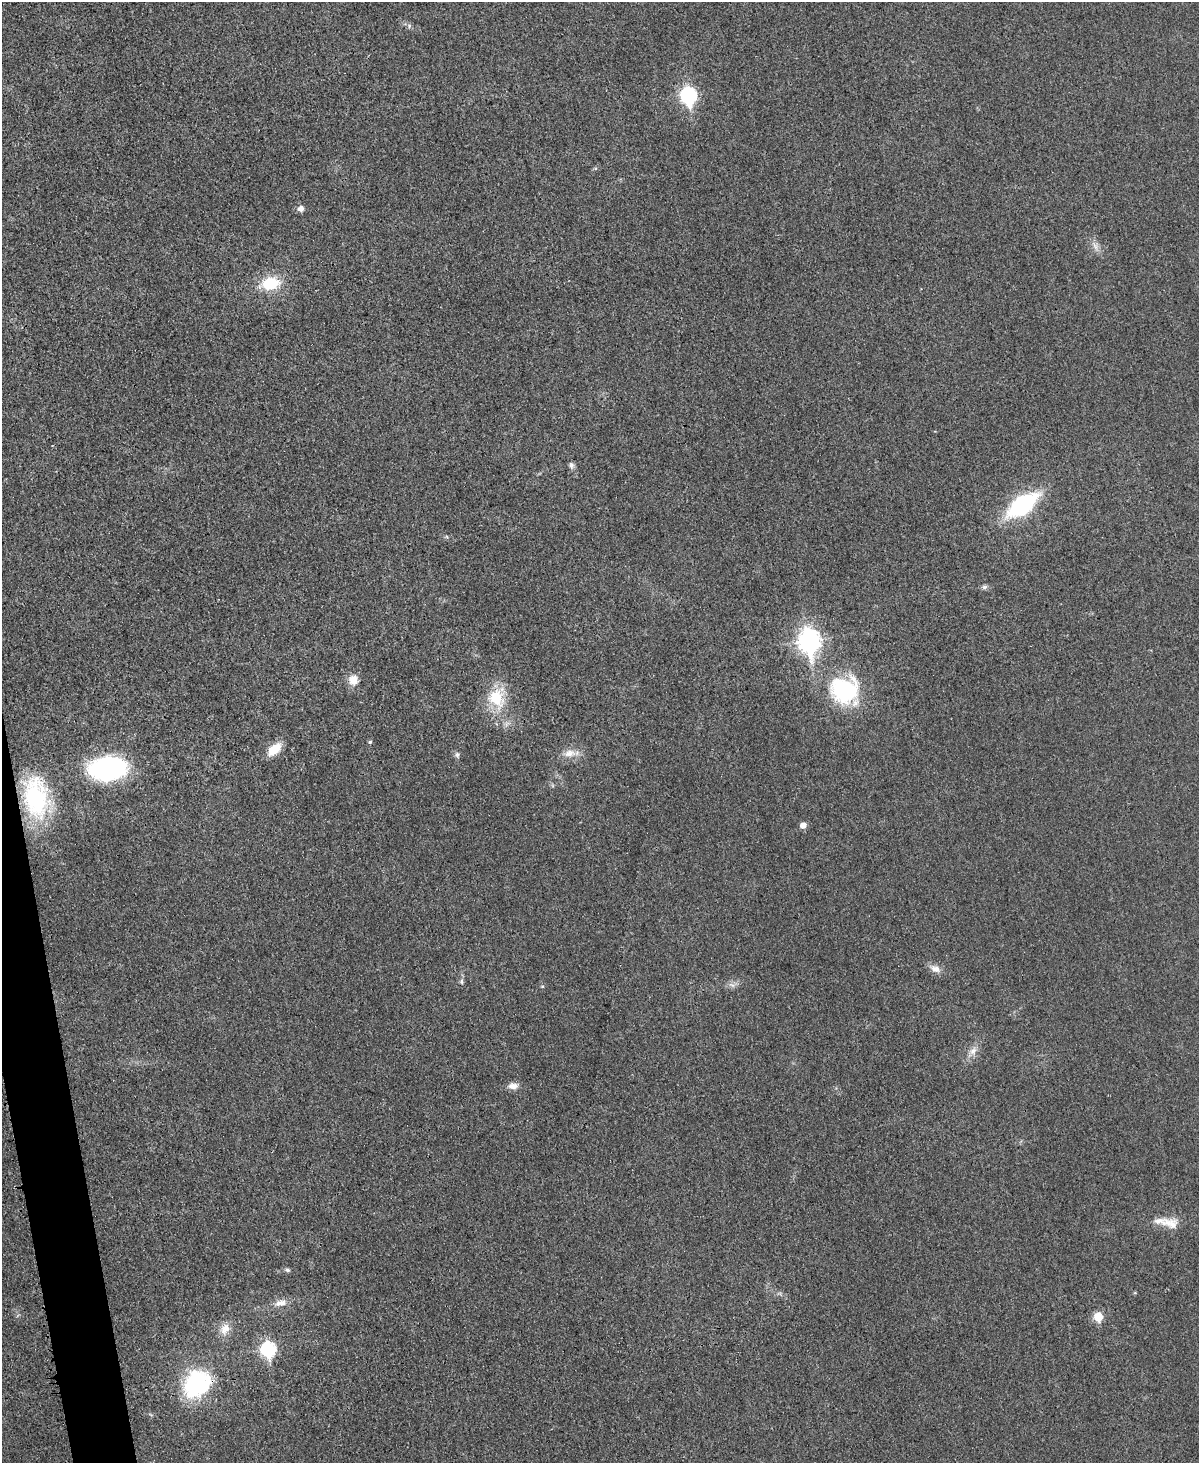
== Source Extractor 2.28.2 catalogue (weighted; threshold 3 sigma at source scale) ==
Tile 7 of 4 x 3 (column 3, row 2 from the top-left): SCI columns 2409-3605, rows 1716-3176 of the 4803 x 4779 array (HDU 1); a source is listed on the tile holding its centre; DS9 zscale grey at full resolution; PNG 1201 x 1465 px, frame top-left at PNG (2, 2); no overlay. Shown black and unused: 2% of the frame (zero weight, under 3 of 4 exposures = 1% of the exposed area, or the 3 px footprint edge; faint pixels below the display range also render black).
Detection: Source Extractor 2.28.2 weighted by HDU 2 'WHT'; one run over the whole footprint, this tile lists its part. Background 0.0344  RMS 0.0066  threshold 0.0296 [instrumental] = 3 sigma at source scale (4.5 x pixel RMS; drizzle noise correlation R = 1.50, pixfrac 1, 0.05/0.05 arcsec/px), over >= 5 px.
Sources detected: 33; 1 inside a brighter listed object's ellipse — not listed separately; the other 32 listed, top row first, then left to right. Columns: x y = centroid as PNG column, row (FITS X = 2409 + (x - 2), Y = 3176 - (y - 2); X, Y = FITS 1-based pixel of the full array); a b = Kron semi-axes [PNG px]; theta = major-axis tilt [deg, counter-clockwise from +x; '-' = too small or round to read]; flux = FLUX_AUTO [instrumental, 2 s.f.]
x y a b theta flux
409 26 6 4 73 1
689 96 9 7 -79 140
301 209 6 6 - 4.2
1095 246 11 6 -60 3.4
271 283 21 15 9 24
571 465 8 6 -75 2.1
1022 505 27 13 36 87
984 587 8 6 15 1.7
809 641 10 8 -82 400
353 680 13 12 - 6.8
844 690 34 31 -1 65
496 698 20 17 -61 25
370 742 5 4 - 1.1
275 749 14 8 43 15
570 753 18 10 8 7.2
457 755 9 6 -79 1.7
108 768 37 23 8 110
36 797 51 30 -83 74
803 825 6 6 - 4.9
935 969 16 9 -19 4.9
462 982 8 4 -89 1.5
732 985 8 4 -36 1.7
542 986 5 3 - 0.6
973 1051 13 9 56 4.9
513 1086 14 8 4 4.5
1171 1223 25 14 -14 9.9
288 1270 6 5 - 1.5
281 1303 18 9 12 6
1098 1317 6 6 - 21
225 1329 17 12 61 7.5
268 1349 8 7 - 100
197 1383 34 27 47 66
Overlapping masked pixels (flux is a lower limit): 1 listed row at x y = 197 1383